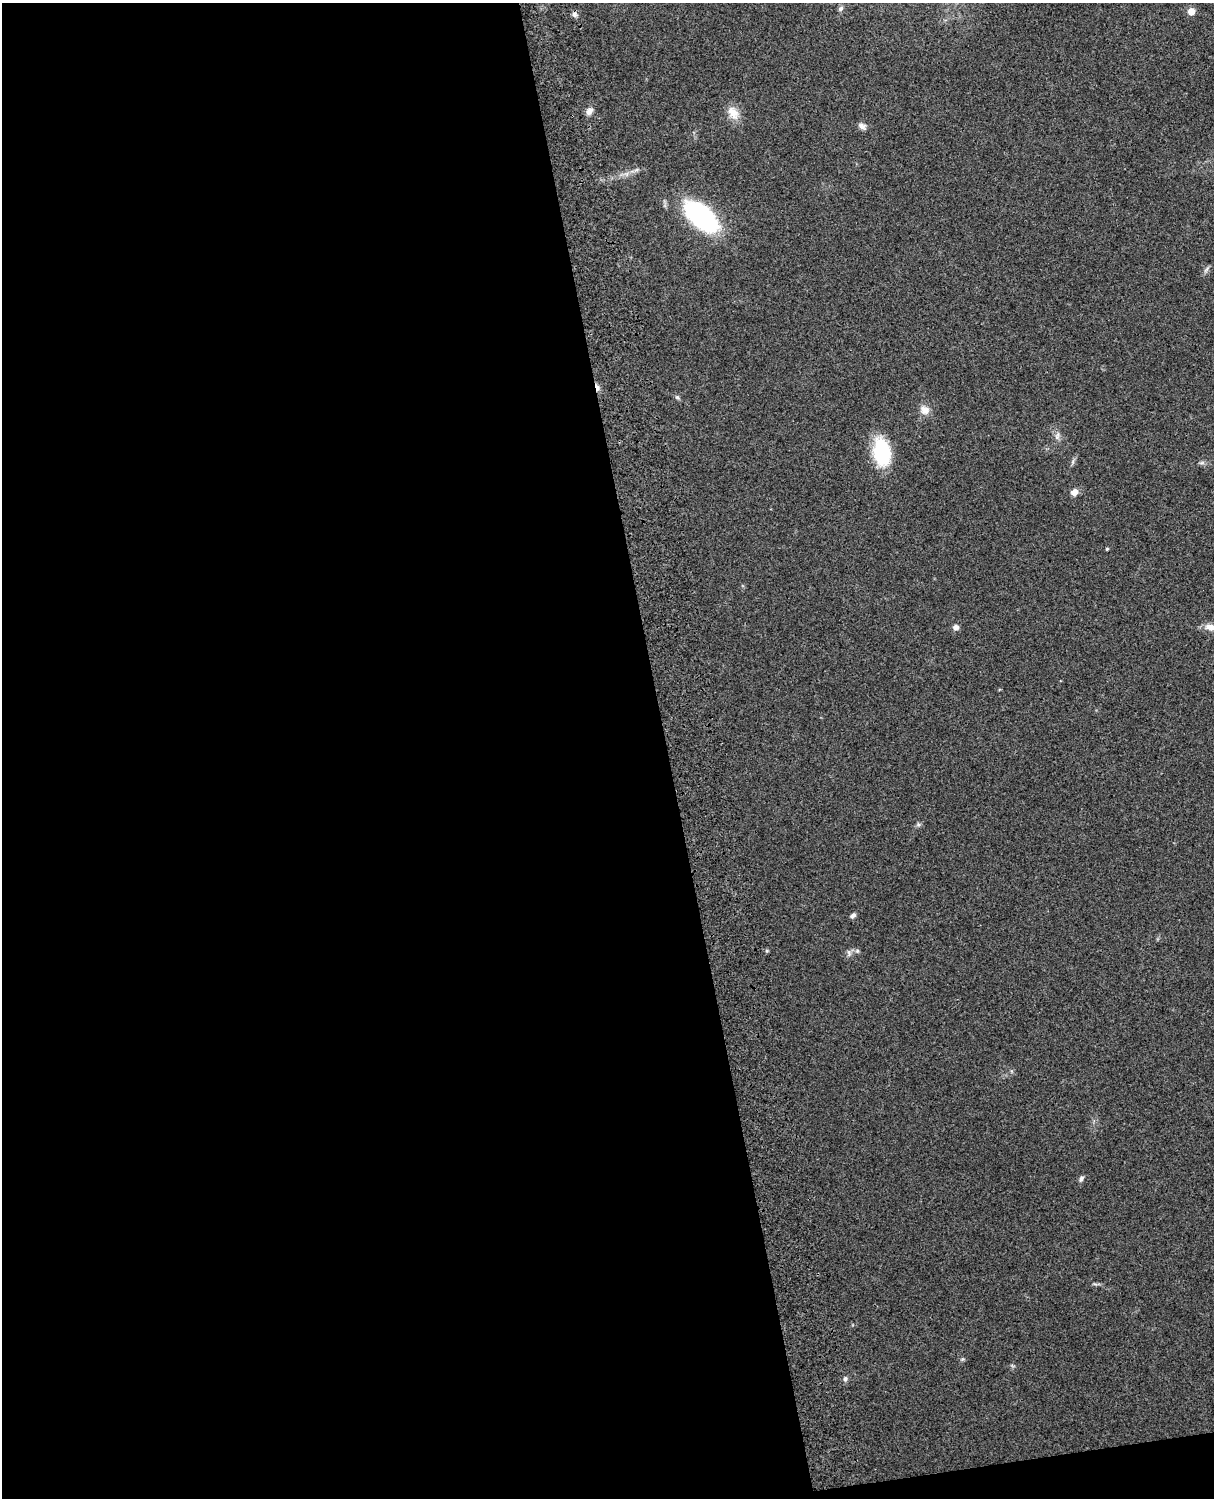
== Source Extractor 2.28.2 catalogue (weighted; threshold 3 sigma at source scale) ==
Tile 9 of 4 x 3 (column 1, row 3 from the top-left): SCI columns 119-1330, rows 165-1660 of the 5089 x 4928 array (HDU 1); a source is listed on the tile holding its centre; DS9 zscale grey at full resolution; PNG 1216 x 1500 px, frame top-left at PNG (2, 3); no overlay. Shown black and unused: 56% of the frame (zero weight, under 3 of 4 exposures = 6% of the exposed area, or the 3 px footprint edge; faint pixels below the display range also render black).
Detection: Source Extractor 2.28.2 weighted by HDU 2 'WHT'; one run over the whole footprint, this tile lists its part. Background 0.228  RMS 0.0083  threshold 0.0375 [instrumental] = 3 sigma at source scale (4.5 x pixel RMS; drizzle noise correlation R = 1.50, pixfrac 1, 0.05/0.05 arcsec/px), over >= 5 px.
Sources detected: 25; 1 cosmic-ray / hot-pixel residue — not listed; the other 24 listed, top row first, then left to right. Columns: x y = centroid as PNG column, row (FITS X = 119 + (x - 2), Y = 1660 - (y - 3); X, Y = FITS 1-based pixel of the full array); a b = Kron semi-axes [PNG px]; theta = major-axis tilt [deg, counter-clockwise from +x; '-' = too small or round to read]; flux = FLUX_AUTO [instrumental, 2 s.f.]
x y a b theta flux
841 9 9 6 52 2.1
1191 11 5 5 - 13
574 14 7 6 - 2.5
589 111 10 7 43 4.2
733 113 20 13 -59 10
862 126 10 7 -25 3.4
701 216 27 14 -42 170
1206 270 9 4 49 2
677 397 6 4 -42 1.3
925 410 12 11 - 6.5
1057 436 11 5 72 3
882 452 29 17 -81 53
1073 461 7 4 72 1.6
1202 463 7 4 19 1.7
1074 492 7 6 - 5.7
1107 549 4 3 - 0.94
956 627 6 6 - 3.9
1210 627 12 8 -10 5.7
853 915 7 5 47 2.4
767 951 5 4 - 1.2
857 951 6 5 - 1.4
849 953 10 3 -79 1.4
1081 1179 8 5 65 2.1
845 1379 6 5 - 1.9
Isophote crosses this tile's border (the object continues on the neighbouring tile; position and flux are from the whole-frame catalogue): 1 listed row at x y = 1210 627